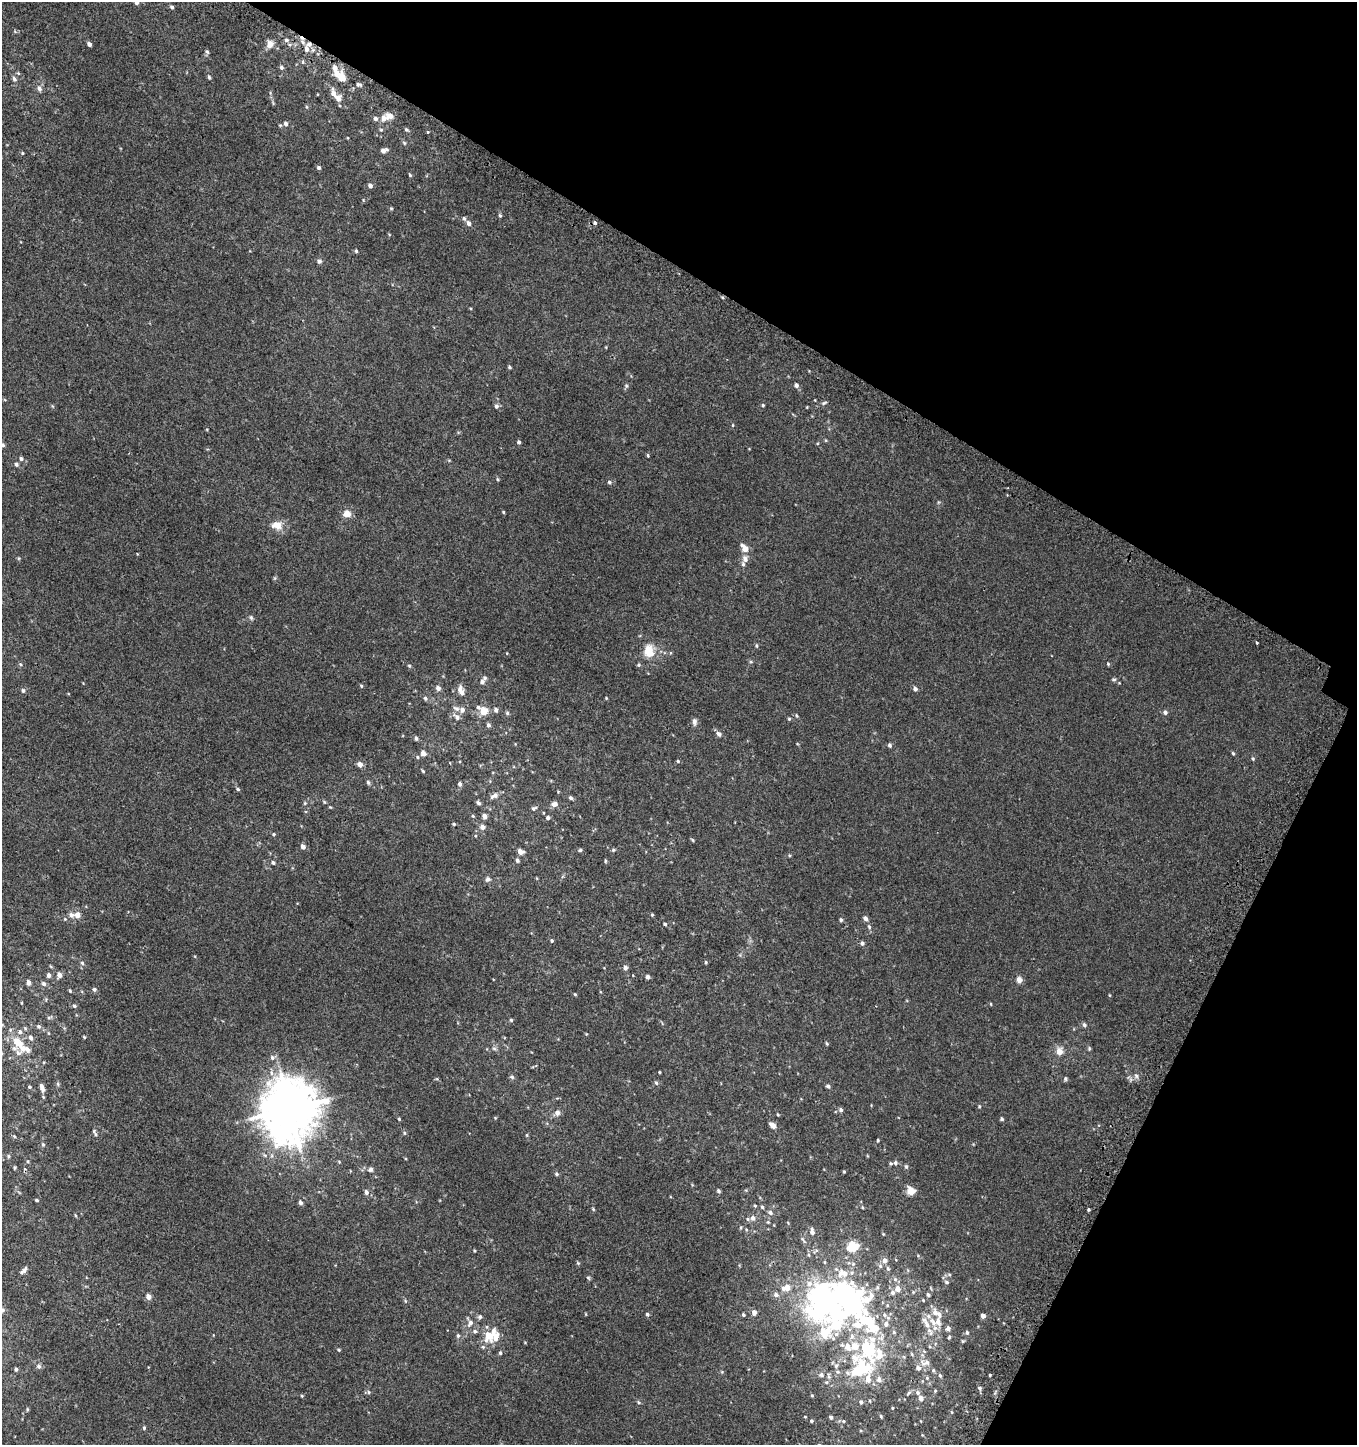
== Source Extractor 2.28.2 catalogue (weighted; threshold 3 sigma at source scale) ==
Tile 8 of 4 x 4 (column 4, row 2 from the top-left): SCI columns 4304-5658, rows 2937-4379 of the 5980 x 5884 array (HDU 1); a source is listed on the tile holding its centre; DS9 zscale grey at full resolution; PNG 1359 x 1447 px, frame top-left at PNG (2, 2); no overlay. Shown black and unused: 27% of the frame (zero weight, under 2 of 3 exposures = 3% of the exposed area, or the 3 px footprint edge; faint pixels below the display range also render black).
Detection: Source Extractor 2.28.2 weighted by HDU 2 'WHT'; one run over the whole footprint, this tile lists its part. Background 0.00475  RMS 0.0058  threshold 0.026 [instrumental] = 3 sigma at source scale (4.5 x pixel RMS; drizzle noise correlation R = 1.50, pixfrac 1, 0.0396/0.0396 arcsec/px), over >= 5 px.
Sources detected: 318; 4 inside a brighter object's white glare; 3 cosmic-ray / hot-pixel residue — not listed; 32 inside a brighter listed object's ellipse — not listed separately; the other 279 listed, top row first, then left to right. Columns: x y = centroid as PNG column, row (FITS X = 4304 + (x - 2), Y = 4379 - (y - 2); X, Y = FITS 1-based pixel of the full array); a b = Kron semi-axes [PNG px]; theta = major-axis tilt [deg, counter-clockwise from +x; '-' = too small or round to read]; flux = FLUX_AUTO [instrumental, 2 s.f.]
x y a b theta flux
136 2 4 4 - 2.1
172 7 5 4 - 1
286 40 6 5 - 1.2
89 44 4 4 - 1.8
270 44 9 8 - 3.8
306 49 9 6 -85 2.4
207 52 6 4 -65 0.9
281 67 6 5 - 1.2
335 67 9 7 -73 2.4
18 73 5 4 - 0.59
209 77 5 4 - 0.71
342 77 8 6 -66 8.1
14 79 8 5 -61 1.5
359 84 7 4 -22 1.1
39 89 8 6 -67 2.1
333 93 8 5 -66 4.1
306 107 5 3 - 0.58
390 116 10 7 -7 3.5
375 119 6 5 - 1.6
286 124 6 5 - 1.7
381 130 5 4 - 0.7
406 130 6 5 - 0.86
404 143 6 5 - 0.84
384 150 8 5 22 2.2
22 153 4 4 - 0.58
319 168 5 4 - 1
410 175 4 4 - 0.64
370 186 5 5 - 1.6
391 208 5 4 - 0.58
500 215 5 4 - 0.8
464 218 6 5 - 1
469 223 6 5 - 2.1
595 223 3 3 - 4.9
356 251 4 4 - 0.75
319 261 6 6 - 1.4
509 367 4 3 - 0.8
796 385 6 5 - 1.6
626 386 6 5 - 0.92
824 403 8 4 22 0.92
763 405 4 4 - 0.61
496 406 6 5 - 1.3
733 425 5 3 - 0.48
519 442 4 3 - 1.2
3 445 5 5 - 1.1
648 455 5 3 - 0.61
21 458 6 5 - 1.4
16 464 6 5 - 1.2
497 479 5 4 - 0.63
609 482 6 5 - 1
503 512 4 3 - 0.53
347 514 8 7 - 5.4
277 525 13 10 -7 6.5
745 548 8 5 -53 5.6
745 559 8 7 - 2.8
275 578 6 4 71 0.67
251 618 7 5 -63 0.99
1256 642 3 3 - 2.7
756 646 6 3 -81 0.66
649 651 11 9 -86 10
507 653 4 3 - 0.34
20 664 5 3 - 0.64
1108 664 5 4 - 0.63
639 665 5 4 - 0.82
409 666 5 4 - 0.73
1113 679 6 4 0 0.88
482 682 6 5 - 1.9
361 686 5 4 - 0.66
438 688 6 5 - 2.3
915 689 5 4 - 1.8
23 690 6 4 -87 1
461 691 15 7 -74 3.7
425 698 6 5 - 1.2
606 698 4 3 - 0.47
478 707 7 5 -40 1.1
456 708 9 6 -29 1.9
462 710 6 6 - 2.4
496 710 5 5 - 1.9
484 711 6 6 - 9.1
1165 712 6 5 - 1.4
507 713 5 5 - 0.92
796 716 6 4 -58 0.74
457 717 11 7 -39 2.6
789 719 4 4 - 0.61
694 722 8 5 -89 1.9
488 725 5 4 - 1.4
718 734 9 5 -40 2
416 738 5 4 - 1.3
797 744 4 3 - 0.43
890 745 5 4 - 1.2
423 753 7 6 - 2.5
1233 753 5 4 - 0.68
418 757 5 5 - 0.78
1253 759 5 4 - 0.75
678 761 5 4 - 0.75
360 764 5 5 - 3.3
423 771 4 3 - 0.63
368 782 6 5 - 0.97
460 784 5 4 - 1.4
238 789 5 4 - 0.81
494 796 12 6 30 2.4
571 798 5 4 - 1.1
324 802 5 4 - 0.6
305 803 5 5 - 0.68
478 803 5 4 - 1.4
554 804 8 6 21 2.3
534 808 7 5 21 1.2
473 816 5 4 - 0.64
484 816 5 5 - 2.9
548 818 5 5 - 1.1
454 824 4 4 - 0.69
482 827 7 6 - 2.4
274 834 5 4 - 0.67
692 840 5 4 - 0.6
303 846 5 4 - 2.7
580 850 5 4 - 0.83
613 850 6 4 -20 0.78
520 852 5 5 - 3.8
517 860 5 5 - 1.2
605 861 5 3 - 0.68
273 863 5 5 - 1
488 879 7 7 - 1.6
77 915 8 8 - 3.3
652 915 4 3 - 0.6
865 918 6 4 -55 2.1
841 920 5 4 - 0.99
665 924 5 4 - 0.92
869 927 7 5 -63 1.2
552 941 5 4 - 0.8
862 943 5 5 - 1.3
706 962 5 4 - 0.63
82 963 5 5 - 1.1
625 968 6 6 - 1.5
49 975 5 5 - 1.9
59 975 6 5 - 3.1
647 977 4 4 - 1.6
1019 980 7 6 - 2.6
28 982 5 5 - 2.7
44 984 6 5 - 1.4
94 989 5 5 - 1.2
70 991 4 3 - 0.74
575 994 4 3 - 0.56
1109 995 5 3 - 0.42
991 1004 5 3 - 0.46
74 1006 5 5 - 0.93
511 1020 4 4 - 0.88
1084 1025 6 5 - 1.1
38 1026 5 5 - 1.1
10 1030 5 5 - 0.98
48 1033 5 3 - 0.48
84 1037 3 3 - 0.52
31 1038 7 5 -67 1.9
16 1041 13 10 80 5.8
827 1043 5 3 - 0.65
1089 1048 5 4 - 0.7
27 1049 9 6 -61 2.4
494 1049 6 4 -3 0.96
1059 1052 7 6 - 5.8
272 1058 8 6 -38 1.6
659 1072 3 2 - 0.46
1136 1076 6 5 - 1.3
512 1077 6 5 - 1
1065 1079 6 5 - 0.87
656 1083 6 5 - 0.98
58 1084 6 4 -72 0.73
828 1086 5 4 - 1.1
29 1087 4 4 - 0.74
42 1088 11 5 -73 2.6
979 1106 5 4 - 0.63
290 1109 19 17 81 2100
841 1110 5 5 - 1.2
557 1113 8 7 - 2.4
778 1115 4 3 - 0.57
399 1119 4 3 - 0.56
1002 1119 4 4 - 0.88
772 1125 9 6 -37 2.6
95 1133 11 4 -69 1.2
404 1133 5 5 - 0.76
527 1135 5 3 - 0.54
14 1136 5 3 - 0.63
878 1140 4 3 - 0.59
43 1145 6 5 - 0.9
8 1156 5 4 - 0.75
339 1162 5 4 - 0.54
891 1163 5 4 - 0.73
895 1163 5 4 - 1.2
906 1166 6 4 -73 0.87
370 1169 7 6 - 1.4
844 1171 5 3 - 0.53
556 1174 5 5 - 1
718 1191 5 5 - 0.94
911 1191 5 5 - 13
366 1192 5 5 - 1.9
36 1200 4 3 - 0.69
300 1203 5 4 - 1.7
755 1206 4 4 - 0.65
762 1207 5 4 - 0.93
862 1207 4 3 - 0.54
593 1209 5 3 - 0.54
1088 1209 5 3 - 0.64
770 1213 8 6 -41 1.6
753 1218 7 6 - 2.3
768 1222 5 5 - 0.78
788 1223 5 3 - 0.43
741 1227 5 3 - 0.59
812 1231 10 5 -86 2
803 1240 11 3 -60 1
852 1246 6 6 - 30
474 1250 4 3 - 0.52
816 1251 10 2 36 0.74
885 1260 7 6 - 2.5
578 1263 6 4 -45 0.66
853 1264 5 5 - 1
880 1266 6 5 - 1.1
888 1268 6 5 - 0.94
24 1270 11 5 47 1.8
949 1274 5 5 - 0.78
588 1278 5 5 - 0.78
895 1279 7 5 -43 1.3
947 1282 7 4 -27 0.91
786 1288 8 6 15 6
897 1289 8 7 - 3.6
843 1290 37 24 -2 91
776 1295 6 6 - 1.9
928 1295 5 4 - 0.91
148 1297 5 4 - 4
923 1300 4 4 - 0.53
405 1301 6 3 -71 0.64
2 1310 7 7 - 1.9
754 1312 5 5 - 2.8
586 1314 4 3 - 0.39
647 1314 4 4 - 0.97
743 1314 4 3 - 0.84
884 1315 10 5 -51 2.1
983 1316 4 4 - 2.2
480 1317 6 6 - 1.2
938 1322 16 9 86 6
470 1323 8 6 65 2.5
836 1324 50 14 37 33
868 1324 227 38 -21 130
886 1324 7 7 - 2.4
927 1324 16 8 -63 5.4
948 1328 6 5 - 1.8
475 1331 7 6 - 1.3
967 1333 5 5 - 1.1
458 1335 6 5 - 0.95
489 1335 14 12 76 9.9
949 1337 5 4 - 0.76
848 1347 11 8 -50 4.3
339 1350 5 3 - 0.6
869 1350 28 19 -87 38
500 1353 5 4 - 0.89
925 1362 16 9 7 4
39 1366 6 6 - 1.6
836 1366 6 5 - 1
16 1369 5 4 - 0.93
838 1372 6 3 -18 0.77
821 1375 7 6 - 1.6
940 1375 7 4 -62 0.89
927 1378 6 6 - 1.1
868 1379 10 7 88 3.6
879 1380 8 7 - 2.5
980 1388 6 5 - 1.1
935 1391 5 4 - 0.64
369 1392 6 4 -88 0.75
909 1393 7 5 50 1
918 1393 7 6 - 1.5
812 1395 4 4 - 0.5
302 1396 4 3 - 0.58
921 1398 5 5 - 3.1
638 1402 5 3 - 0.64
861 1402 5 4 - 1.1
892 1408 3 3 - 0.45
27 1409 5 3 - 0.55
881 1416 5 3 - 0.67
805 1417 3 3 - 0.42
831 1417 4 4 - 1.1
811 1421 4 3 - 0.82
843 1421 4 4 - 0.57
144 1428 4 4 - 0.73
Overlapping masked pixels (flux is a lower limit): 1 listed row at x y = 868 1324
Isophote crosses this tile's border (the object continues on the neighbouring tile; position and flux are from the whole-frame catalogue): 3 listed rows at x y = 136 2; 3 445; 2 1310